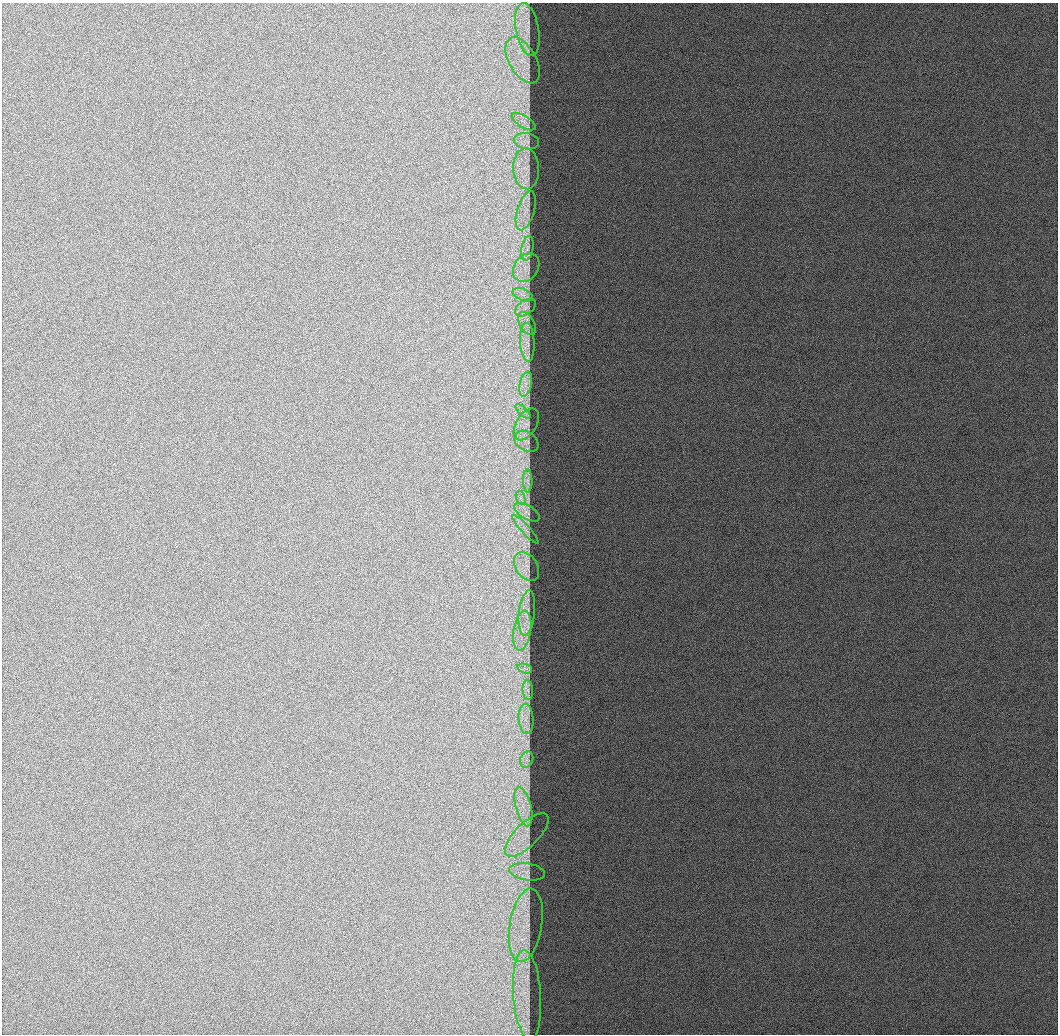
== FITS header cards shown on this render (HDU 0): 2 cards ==
NAXIS1  =                 1056 / Length of Axis 1 (Serial)
NAXIS2  =                 1032 / Length of Axis 2 (Parallel)

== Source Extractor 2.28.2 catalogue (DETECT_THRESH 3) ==
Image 1056 x 1032 px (HDU 0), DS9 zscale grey, 1 PNG px = 1 image px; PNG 1060 x 1036 px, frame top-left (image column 1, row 1032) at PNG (2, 3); each listed source drawn as its Kron ellipse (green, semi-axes under 4 px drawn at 4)
Background 521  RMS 2.3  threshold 7.03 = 3 sigma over >= 5 px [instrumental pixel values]
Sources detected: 32; all 32 listed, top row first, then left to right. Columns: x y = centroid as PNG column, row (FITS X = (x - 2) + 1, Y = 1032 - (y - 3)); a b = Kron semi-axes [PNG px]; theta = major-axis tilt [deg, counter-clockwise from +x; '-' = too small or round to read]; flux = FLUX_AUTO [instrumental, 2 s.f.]
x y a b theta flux
527 29 27 11 -79 3000
523 60 25 13 -61 3900
524 122 13 6 -32 940
526 141 13 8 -10 920
526 169 20 13 -87 2400
526 211 20 8 73 1800
527 248 12 6 78 810
526 268 15 11 54 1700
523 295 11 5 -23 820
526 307 11 7 35 840
527 323 12 7 -59 910
527 342 19 7 -86 1500
526 384 13 6 78 1100
523 411 9 3 -44 550
526 424 17 10 59 1600
526 441 13 9 -33 1200
528 481 11 4 -89 600
521 498 7 4 -72 540
527 512 14 7 -30 840
525 529 19 3 -48 590
527 567 16 10 -57 1600
527 613 23 8 83 1800
522 631 20 8 81 2600
525 669 8 4 -18 540
528 690 10 5 -85 620
526 719 15 7 -86 1300
527 760 8 6 71 630
523 807 20 7 -75 2500
527 835 28 11 44 2600
527 872 18 8 -9 1200
526 925 37 16 80 6200
527 995 45 14 -86 6300